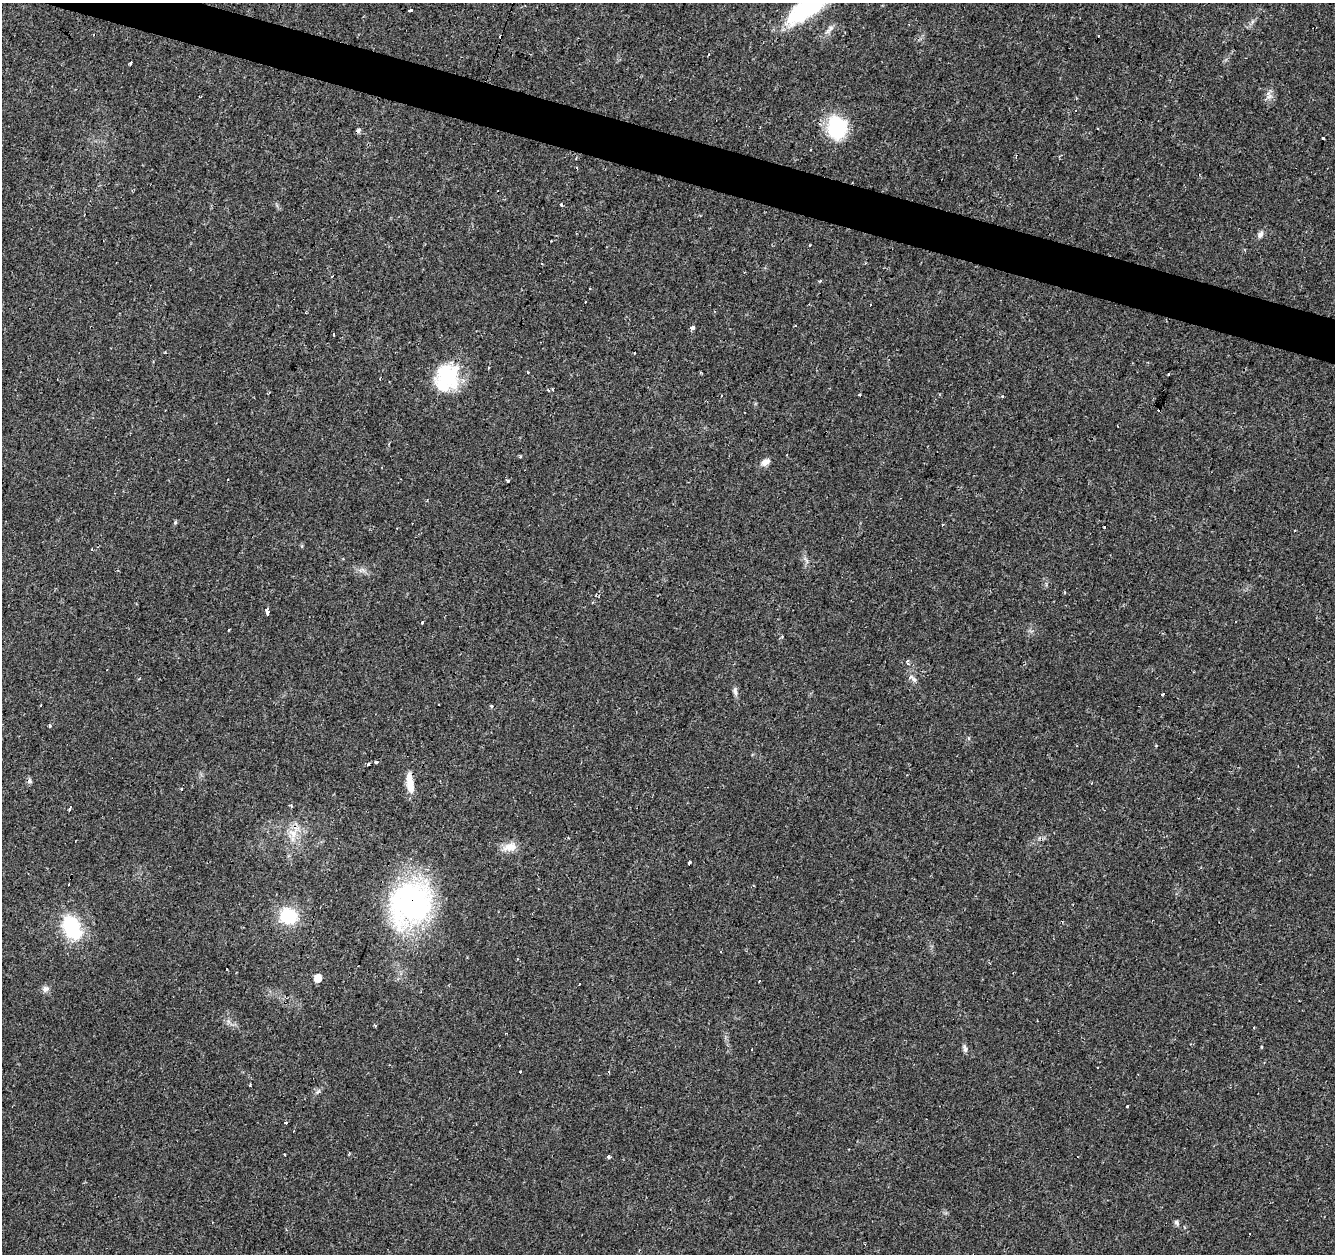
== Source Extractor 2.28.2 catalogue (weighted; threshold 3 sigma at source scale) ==
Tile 11 of 4 x 4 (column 3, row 3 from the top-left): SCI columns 2668-4000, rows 1466-2717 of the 5339 x 5500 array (HDU 1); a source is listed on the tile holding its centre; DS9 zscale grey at full resolution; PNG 1337 x 1256 px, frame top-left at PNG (2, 3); no overlay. Shown black and unused: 3% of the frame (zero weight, under 2 of 3 exposures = <1% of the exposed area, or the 3 px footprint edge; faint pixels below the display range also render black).
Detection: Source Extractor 2.28.2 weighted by HDU 2 'WHT'; one run over the whole footprint, this tile lists its part. Background 0.0241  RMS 0.0034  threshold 0.0151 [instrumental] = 3 sigma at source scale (4.5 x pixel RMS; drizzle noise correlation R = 1.50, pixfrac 1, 0.0396/0.0396 arcsec/px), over >= 5 px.
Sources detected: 84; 26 cosmic-ray / hot-pixel residue — not listed; the other 58 listed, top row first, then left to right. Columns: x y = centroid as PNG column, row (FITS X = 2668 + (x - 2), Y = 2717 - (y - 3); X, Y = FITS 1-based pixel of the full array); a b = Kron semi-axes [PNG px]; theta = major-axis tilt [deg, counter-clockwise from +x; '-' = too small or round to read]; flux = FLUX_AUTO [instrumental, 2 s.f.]
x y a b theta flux
810 5 65 21 34 36
410 10 4 3 - 0.98
830 29 14 6 47 1.7
130 63 4 3 - 2.1
1269 96 11 8 67 1.8
837 127 27 22 -81 18
1323 138 3 3 - 1.9
562 205 4 3 - 0.84
1260 234 9 6 58 1.4
820 281 3 3 - 0.69
691 328 4 3 - 7.9
333 335 3 2 - 0.38
1168 374 3 2 - 0.26
447 377 33 27 71 20
380 378 3 2 - 0.32
721 395 3 2 - 0.53
1117 426 3 2 - 0.26
520 457 5 3 - 0.39
765 462 12 7 25 1.9
507 481 3 3 - 0.96
175 523 5 5 - 0.46
1295 531 3 2 - 0.32
92 549 3 2 - 0.42
267 610 3 3 - 1.7
268 613 4 3 - 2
421 623 3 3 - 1.7
908 662 5 3 - 0.97
910 677 6 4 8 1.2
735 691 10 6 -71 1.1
1163 695 3 3 - 3
439 704 2 2 - 0.26
41 705 2 2 - 0.23
491 706 4 3 - 0.44
49 726 3 3 - 0.96
376 762 3 3 - 5.2
368 764 3 3 - 1.4
410 782 26 7 -85 4.9
70 808 5 3 - 4
293 834 13 10 -45 3.7
510 847 20 11 11 3.8
689 863 4 3 - 1.2
411 903 43 36 58 86
288 916 16 15 - 16
72 927 26 17 -61 21
226 969 3 3 - 0.75
318 978 5 5 - 5.7
759 981 3 2 - 0.51
46 989 9 9 - 1.4
375 1026 3 2 - 0.39
1261 1047 4 3 - 0.3
965 1048 11 5 -68 1
752 1049 3 3 - 0.66
520 1072 3 3 - 0.84
250 1085 3 3 - 1.1
1128 1106 3 3 - 2.2
285 1123 3 3 - 0.91
609 1157 3 3 - 1.8
1176 1222 8 6 -46 0.85
Overlapping masked pixels (flux is a lower limit): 2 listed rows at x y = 410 782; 411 903
Isophote crosses this tile's border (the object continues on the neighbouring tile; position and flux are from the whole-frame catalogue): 1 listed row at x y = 810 5